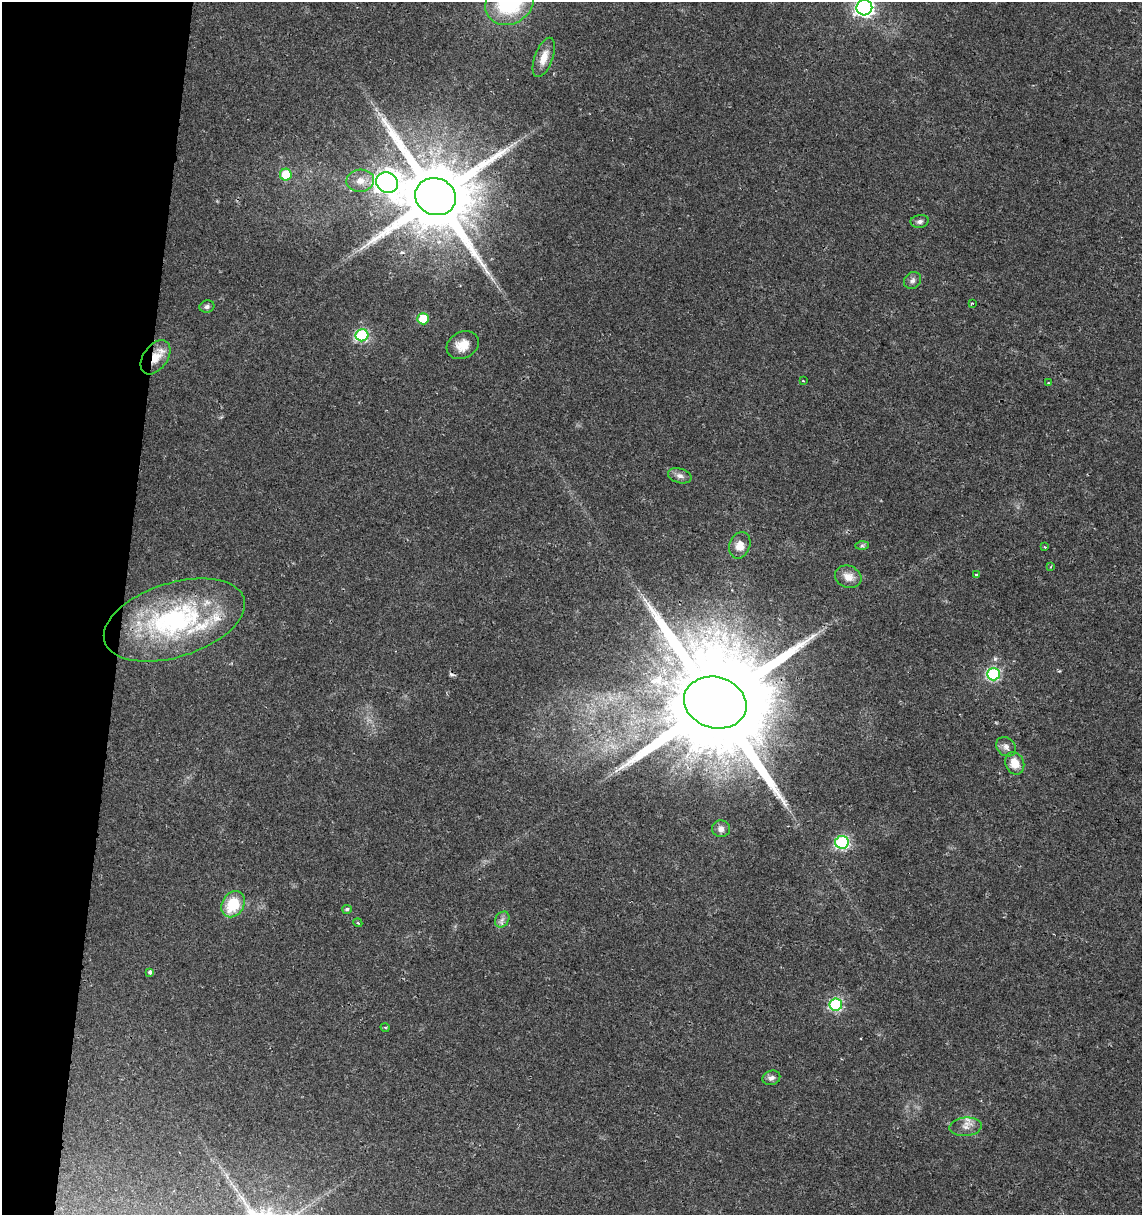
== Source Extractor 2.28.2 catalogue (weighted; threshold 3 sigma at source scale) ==
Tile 9 of 4 x 4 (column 1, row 3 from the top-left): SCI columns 286-1425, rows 1215-2427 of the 5073 x 4864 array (HDU 1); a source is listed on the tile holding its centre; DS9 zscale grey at full resolution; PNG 1144 x 1217 px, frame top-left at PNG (2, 2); each listed source drawn as its Kron ellipse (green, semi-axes under 4 px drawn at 4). Shown black and unused: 11% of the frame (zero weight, under 2 of 3 exposures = <1% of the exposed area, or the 3 px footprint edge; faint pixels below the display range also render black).
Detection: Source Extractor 2.28.2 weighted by HDU 2 'WHT'; one run over the whole footprint, this tile lists its part. Background 0.0204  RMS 0.0027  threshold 0.0122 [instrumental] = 3 sigma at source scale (4.5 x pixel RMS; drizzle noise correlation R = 1.50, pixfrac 1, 0.0396/0.0396 arcsec/px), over >= 5 px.
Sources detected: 47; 1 too faint to see at this stretch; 3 cosmic-ray / hot-pixel residue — neither listed nor drawn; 3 inside a brighter listed object's ellipse — not listed separately; the other 40 listed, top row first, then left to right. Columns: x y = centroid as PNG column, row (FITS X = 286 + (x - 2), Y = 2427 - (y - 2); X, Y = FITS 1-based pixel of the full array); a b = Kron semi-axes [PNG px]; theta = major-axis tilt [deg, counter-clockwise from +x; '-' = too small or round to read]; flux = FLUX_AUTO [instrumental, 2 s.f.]
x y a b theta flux
510 2 25 21 34 28
864 8 8 7 - 110
544 57 21 9 69 3.2
286 175 6 6 - 10
360 181 14 11 4 3
387 183 11 10 - 200
436 197 21 18 -22 3800
920 221 9 6 9 0.93
912 280 9 7 46 1
972 303 3 3 - 0.61
207 307 7 6 - 0.72
423 319 6 5 - 8
362 335 6 6 - 34
463 345 17 13 28 3.9
155 357 19 12 54 5.1
803 381 3 2 - 0.27
1048 383 4 4 - 0.21
680 476 12 7 -15 1.3
740 545 13 10 68 3.4
862 546 7 4 1 0.5
1045 547 3 2 - 0.26
1051 567 4 3 - 0.25
976 575 3 3 - 3
848 577 13 11 -22 2.8
174 620 73 37 18 49
993 674 6 6 - 37
715 703 32 25 -16 9100
1006 747 11 8 -40 1.6
1015 763 11 9 -67 4.4
721 829 9 8 - 1.6
842 842 7 6 - 39
233 904 14 11 58 9.9
347 909 5 4 - 0.61
502 920 9 6 55 1
358 923 4 3 - 0.25
150 972 4 3 - 1.4
836 1005 6 6 - 34
385 1027 5 3 - 0.32
771 1078 9 7 21 1.2
966 1127 16 9 4 2.1
Overlapping masked pixels (flux is a lower limit): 3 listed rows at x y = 436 197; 155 357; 715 703
Isophote crosses this tile's border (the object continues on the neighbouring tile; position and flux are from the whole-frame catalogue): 2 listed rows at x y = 510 2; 864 8